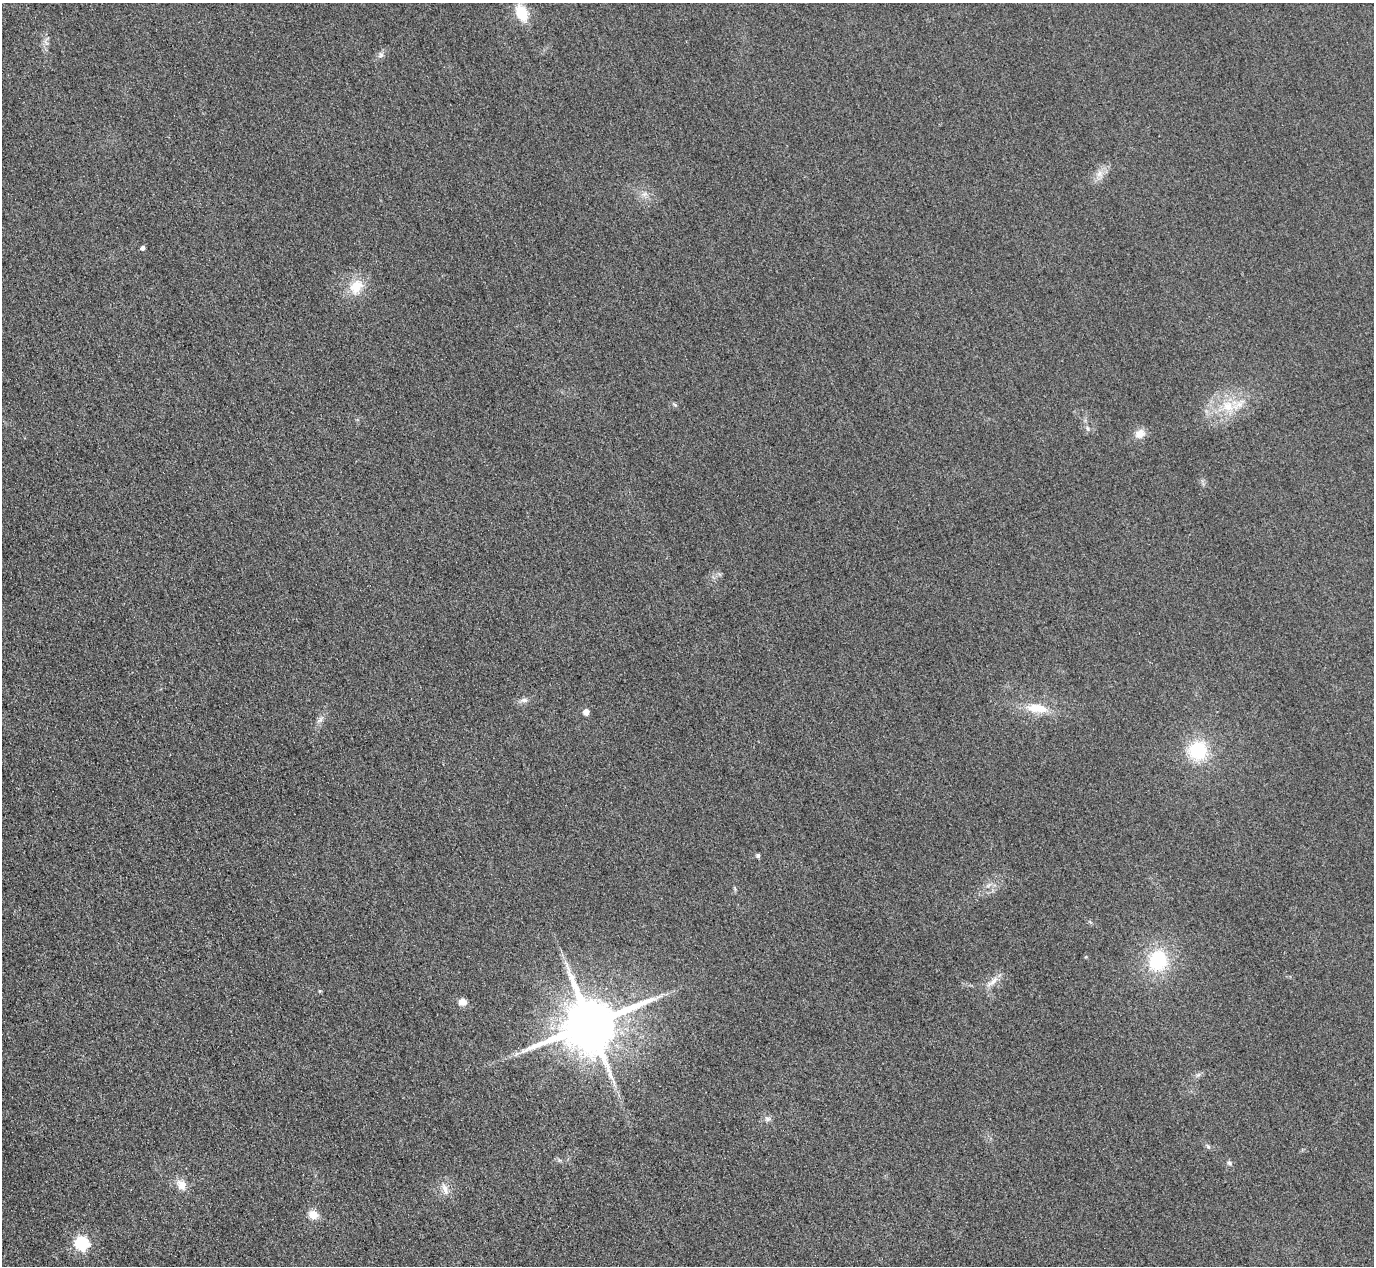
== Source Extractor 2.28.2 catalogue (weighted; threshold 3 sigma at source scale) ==
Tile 7 of 4 x 4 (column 3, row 2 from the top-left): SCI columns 2773-4144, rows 2833-4096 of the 5546 x 5533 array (HDU 1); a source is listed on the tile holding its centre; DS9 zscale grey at full resolution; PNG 1376 x 1268 px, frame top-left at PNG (2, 3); no overlay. Shown black and unused: <1% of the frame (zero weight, under 3 of 4 exposures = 3% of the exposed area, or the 3 px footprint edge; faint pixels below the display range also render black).
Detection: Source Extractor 2.28.2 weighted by HDU 2 'WHT'; one run over the whole footprint, this tile lists its part. Background 0.146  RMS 0.019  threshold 0.0864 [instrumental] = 3 sigma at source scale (4.5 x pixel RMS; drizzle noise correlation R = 1.50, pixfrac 1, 0.05/0.05 arcsec/px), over >= 5 px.
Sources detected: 26; all 26 listed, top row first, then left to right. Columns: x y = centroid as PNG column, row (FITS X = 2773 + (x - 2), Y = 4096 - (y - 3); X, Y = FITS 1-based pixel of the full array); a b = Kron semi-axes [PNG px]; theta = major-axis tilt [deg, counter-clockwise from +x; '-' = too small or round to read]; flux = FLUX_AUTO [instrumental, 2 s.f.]
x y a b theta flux
522 13 19 11 -66 48
381 55 8 5 37 5.7
1099 174 11 5 62 11
143 248 4 4 - 7.1
356 287 22 15 53 41
1228 406 14 14 - 37
1087 428 6 4 -71 3.3
1140 434 12 10 38 18
524 700 10 6 5 7.2
1037 708 28 12 -6 44
586 712 5 4 - 17
320 720 8 5 45 5.7
1198 751 24 24 - 88
758 856 5 4 - 5
1158 961 23 20 69 110
993 981 21 6 43 14
659 997 12 3 18 6.4
462 1002 11 8 6 12
591 1024 16 14 25 14000
768 1119 8 6 -1 5.8
1208 1147 6 5 - 3.4
1229 1163 7 5 -18 4.1
181 1185 15 12 -49 19
445 1189 17 7 -69 13
313 1215 10 9 - 20
82 1244 6 6 - 300
Unlisted compact peaks at least as high as the median listed source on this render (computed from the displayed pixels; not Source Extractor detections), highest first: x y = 675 405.